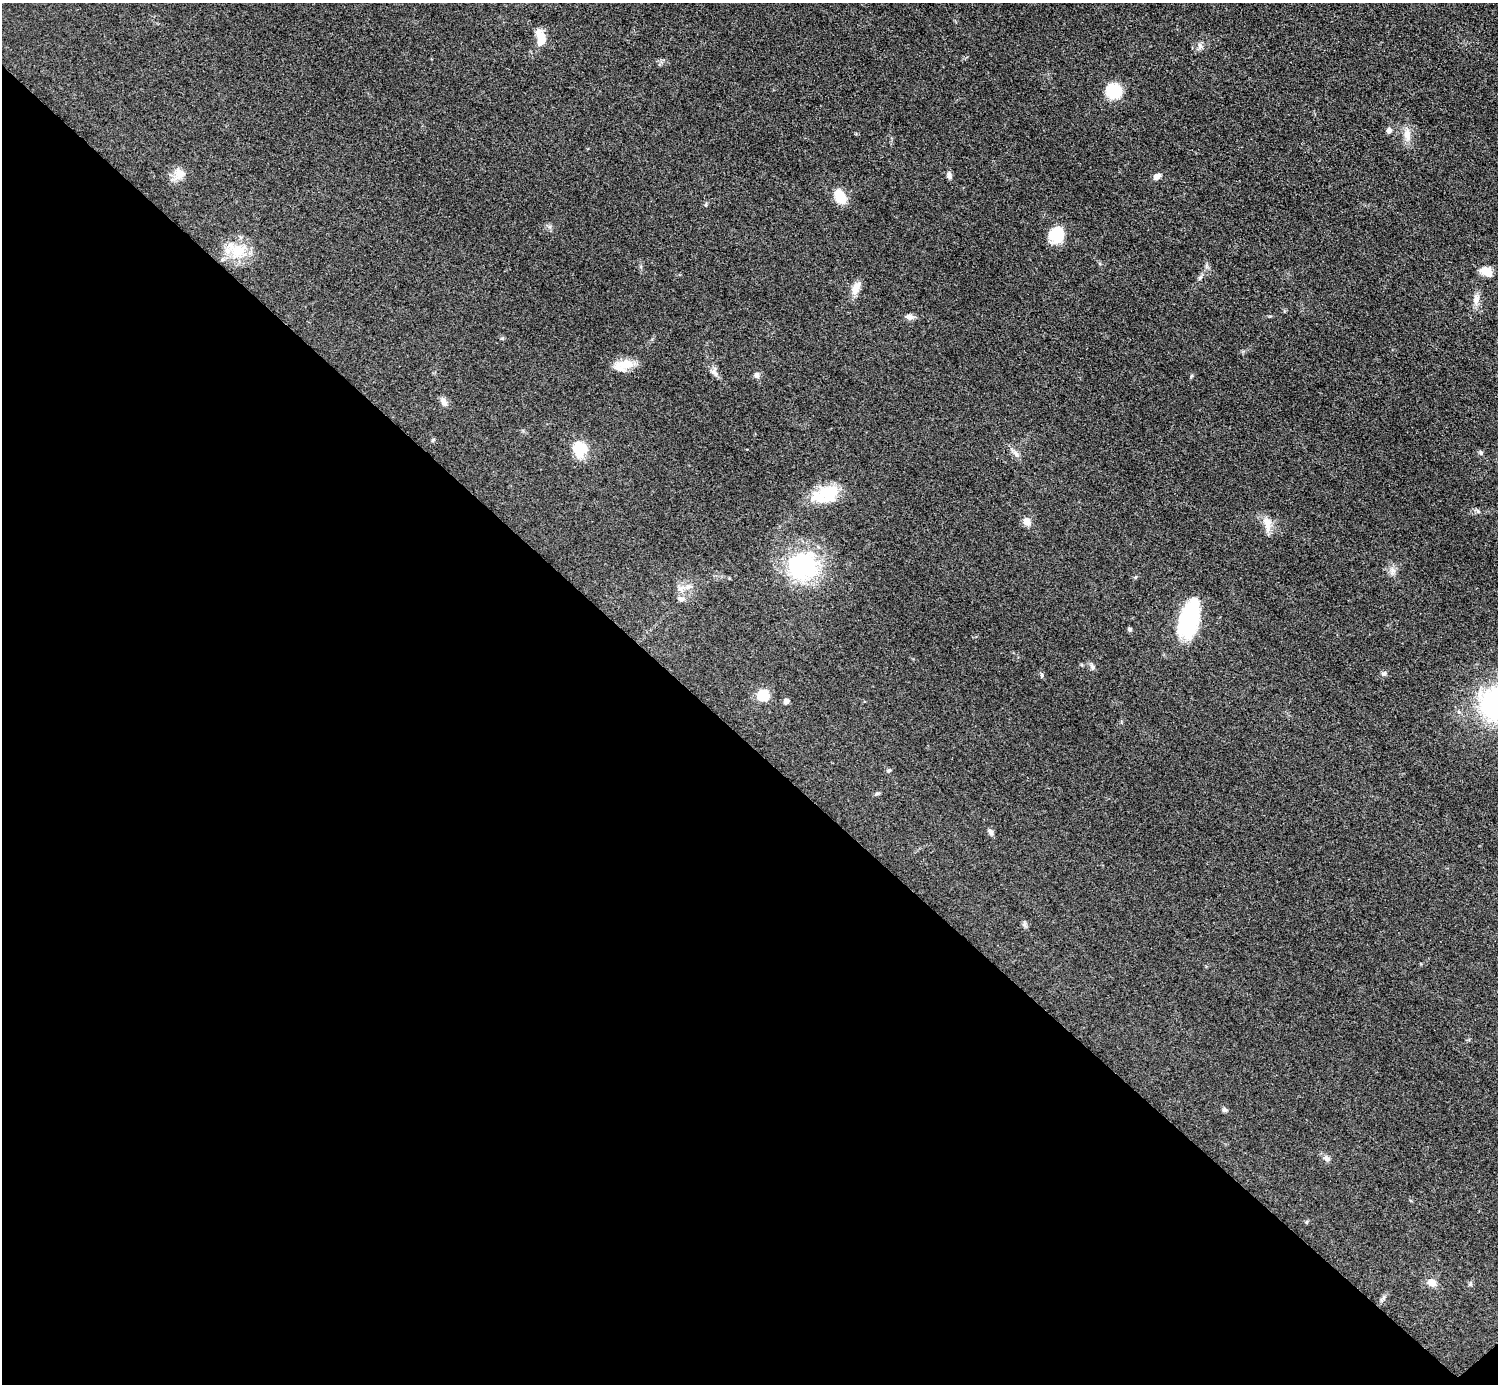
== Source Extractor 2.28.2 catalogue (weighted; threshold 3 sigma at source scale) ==
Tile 14 of 4 x 4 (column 2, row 4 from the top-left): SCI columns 1504-2999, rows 306-1687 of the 5993 x 5993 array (HDU 1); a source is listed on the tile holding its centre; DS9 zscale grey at full resolution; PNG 1500 x 1386 px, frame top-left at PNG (2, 3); no overlay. Shown black and unused: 46% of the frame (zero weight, under 3 of 5 exposures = <1% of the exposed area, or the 3 px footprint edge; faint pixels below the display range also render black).
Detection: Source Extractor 2.28.2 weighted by HDU 2 'WHT'; one run over the whole footprint, this tile lists its part. Background 0.0505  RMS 0.0053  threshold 0.0239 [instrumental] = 3 sigma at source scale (4.5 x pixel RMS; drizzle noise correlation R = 1.50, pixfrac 1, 0.05/0.05 arcsec/px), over >= 5 px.
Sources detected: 52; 2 inside a brighter object's white glare — not listed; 2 inside a brighter listed object's ellipse — not listed separately; the other 48 listed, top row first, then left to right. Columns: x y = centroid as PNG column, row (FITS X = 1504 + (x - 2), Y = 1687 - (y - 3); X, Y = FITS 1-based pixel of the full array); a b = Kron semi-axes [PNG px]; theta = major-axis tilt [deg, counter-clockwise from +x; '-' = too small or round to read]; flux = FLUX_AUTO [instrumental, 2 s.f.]
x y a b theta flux
541 38 20 10 -85 7.5
1200 46 9 5 -54 1.6
1113 91 13 12 - 21
1389 130 7 6 - 1.6
1407 135 20 10 -86 5.5
179 174 16 14 78 5.9
949 175 10 6 -72 1.9
1157 177 8 6 35 2.9
840 197 12 9 -61 14
1056 235 13 11 79 24
238 250 25 19 21 16
1486 272 15 10 -24 5.6
1200 277 6 4 19 0.9
856 288 18 9 66 4.9
1476 300 16 8 83 3.9
909 317 11 7 -7 2.3
625 364 25 13 12 8.9
714 373 14 7 -50 2.6
756 375 7 7 - 1.9
1191 376 6 4 71 0.63
444 402 13 7 -65 2.4
580 448 20 18 -87 13
1481 452 6 5 - 0.94
1016 454 12 5 -39 2.2
826 494 25 17 -70 12
1027 522 10 8 -51 3.8
1267 523 19 10 -82 5.7
803 566 36 33 20 55
1393 571 10 7 85 2.6
688 587 12 7 29 3.2
681 599 10 7 -4 1.9
1190 618 37 17 76 56
1130 630 5 5 - 1
1092 667 8 7 - 1.6
1384 673 8 6 13 1.3
1042 675 6 4 -90 0.74
763 695 13 12 - 10
786 701 6 6 - 1.9
889 770 6 5 - 0.91
877 794 6 4 1 0.81
991 832 9 6 -64 1.5
1024 924 8 6 -80 1.3
1225 1110 7 6 - 1.1
1326 1158 10 7 -41 2.1
1306 1222 6 4 89 0.61
1432 1283 9 8 - 4.5
1470 1284 6 5 - 0.9
1384 1298 9 4 81 1.2
Unlisted compact peaks at least as high as the median listed source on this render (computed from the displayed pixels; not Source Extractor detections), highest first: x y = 502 338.